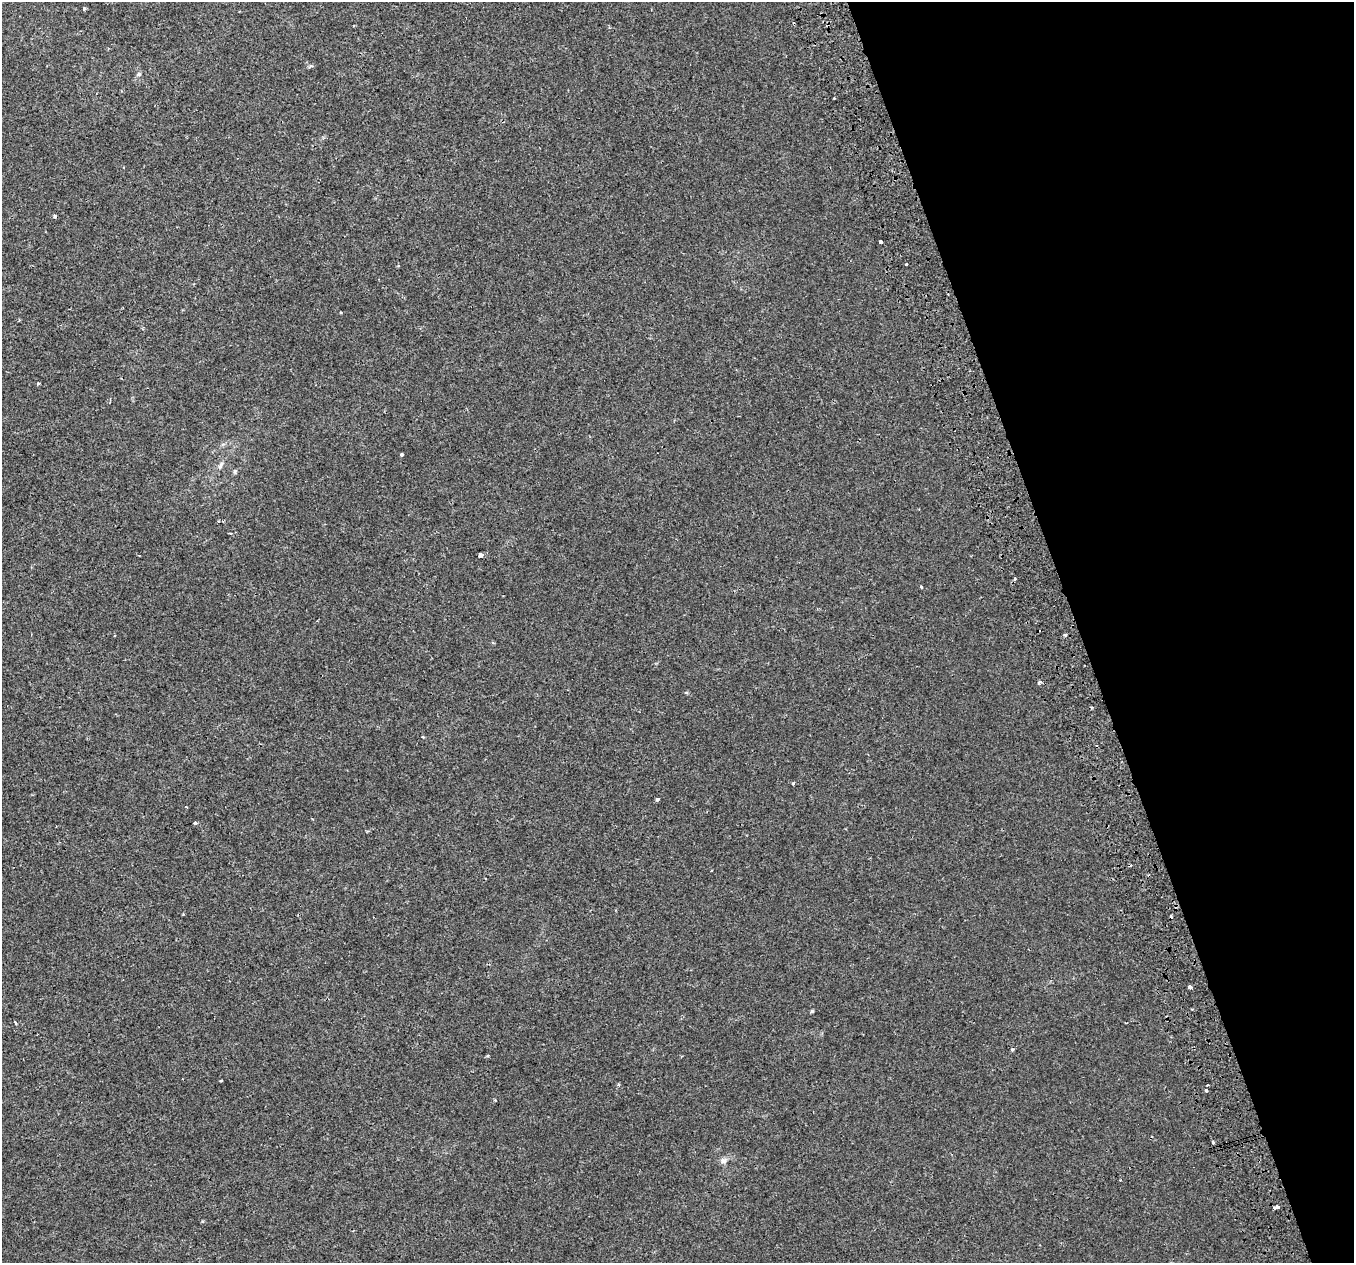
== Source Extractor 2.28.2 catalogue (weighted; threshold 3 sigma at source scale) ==
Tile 12 of 4 x 4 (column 4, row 3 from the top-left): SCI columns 4144-5495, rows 1415-2675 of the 5580 x 5297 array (HDU 1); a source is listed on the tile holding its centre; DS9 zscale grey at full resolution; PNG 1356 x 1265 px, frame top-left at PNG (2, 2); no overlay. Shown black and unused: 20% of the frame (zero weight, under 2 of 3 exposures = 3% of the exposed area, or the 3 px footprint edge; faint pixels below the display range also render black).
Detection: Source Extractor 2.28.2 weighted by HDU 2 'WHT'; one run over the whole footprint, this tile lists its part. Background 0.00307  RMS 0.0029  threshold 0.0129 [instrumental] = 3 sigma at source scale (4.5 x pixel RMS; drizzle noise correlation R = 1.50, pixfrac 1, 0.0396/0.0396 arcsec/px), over >= 5 px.
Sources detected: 36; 6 cosmic-ray / hot-pixel residue — not listed; the other 30 listed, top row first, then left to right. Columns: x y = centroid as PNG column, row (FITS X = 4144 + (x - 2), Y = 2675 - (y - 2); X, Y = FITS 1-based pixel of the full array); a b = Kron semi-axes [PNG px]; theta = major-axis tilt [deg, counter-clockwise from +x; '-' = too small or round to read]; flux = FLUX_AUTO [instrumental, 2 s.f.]
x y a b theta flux
84 9 4 3 - 0.47
311 66 6 4 -2 0.47
139 74 6 5 - 0.46
834 98 2 2 - 0.21
880 242 3 3 - 0.57
906 264 3 3 - 0.82
38 383 3 3 - 0.64
402 454 3 3 - 0.36
220 466 11 4 50 0.76
235 471 6 5 - 0.4
480 555 4 4 - 2.1
1014 579 3 3 - 2.3
921 587 4 3 - 0.69
1066 635 3 3 - 0.89
1040 682 4 3 - 1.3
793 783 4 3 - 0.28
658 799 4 3 - 0.92
195 823 3 3 - 0.93
1130 865 3 2 - 0.34
1190 987 4 3 - 0.91
812 1011 5 4 - 0.3
15 1023 6 2 -48 0.3
1012 1050 4 3 - 0.4
488 1055 4 3 - 0.29
618 1085 4 4 - 0.34
1206 1091 3 3 - 2.2
495 1100 3 3 - 0.24
1213 1142 3 3 - 0.57
723 1160 9 7 14 1
1276 1207 5 3 - 4.3